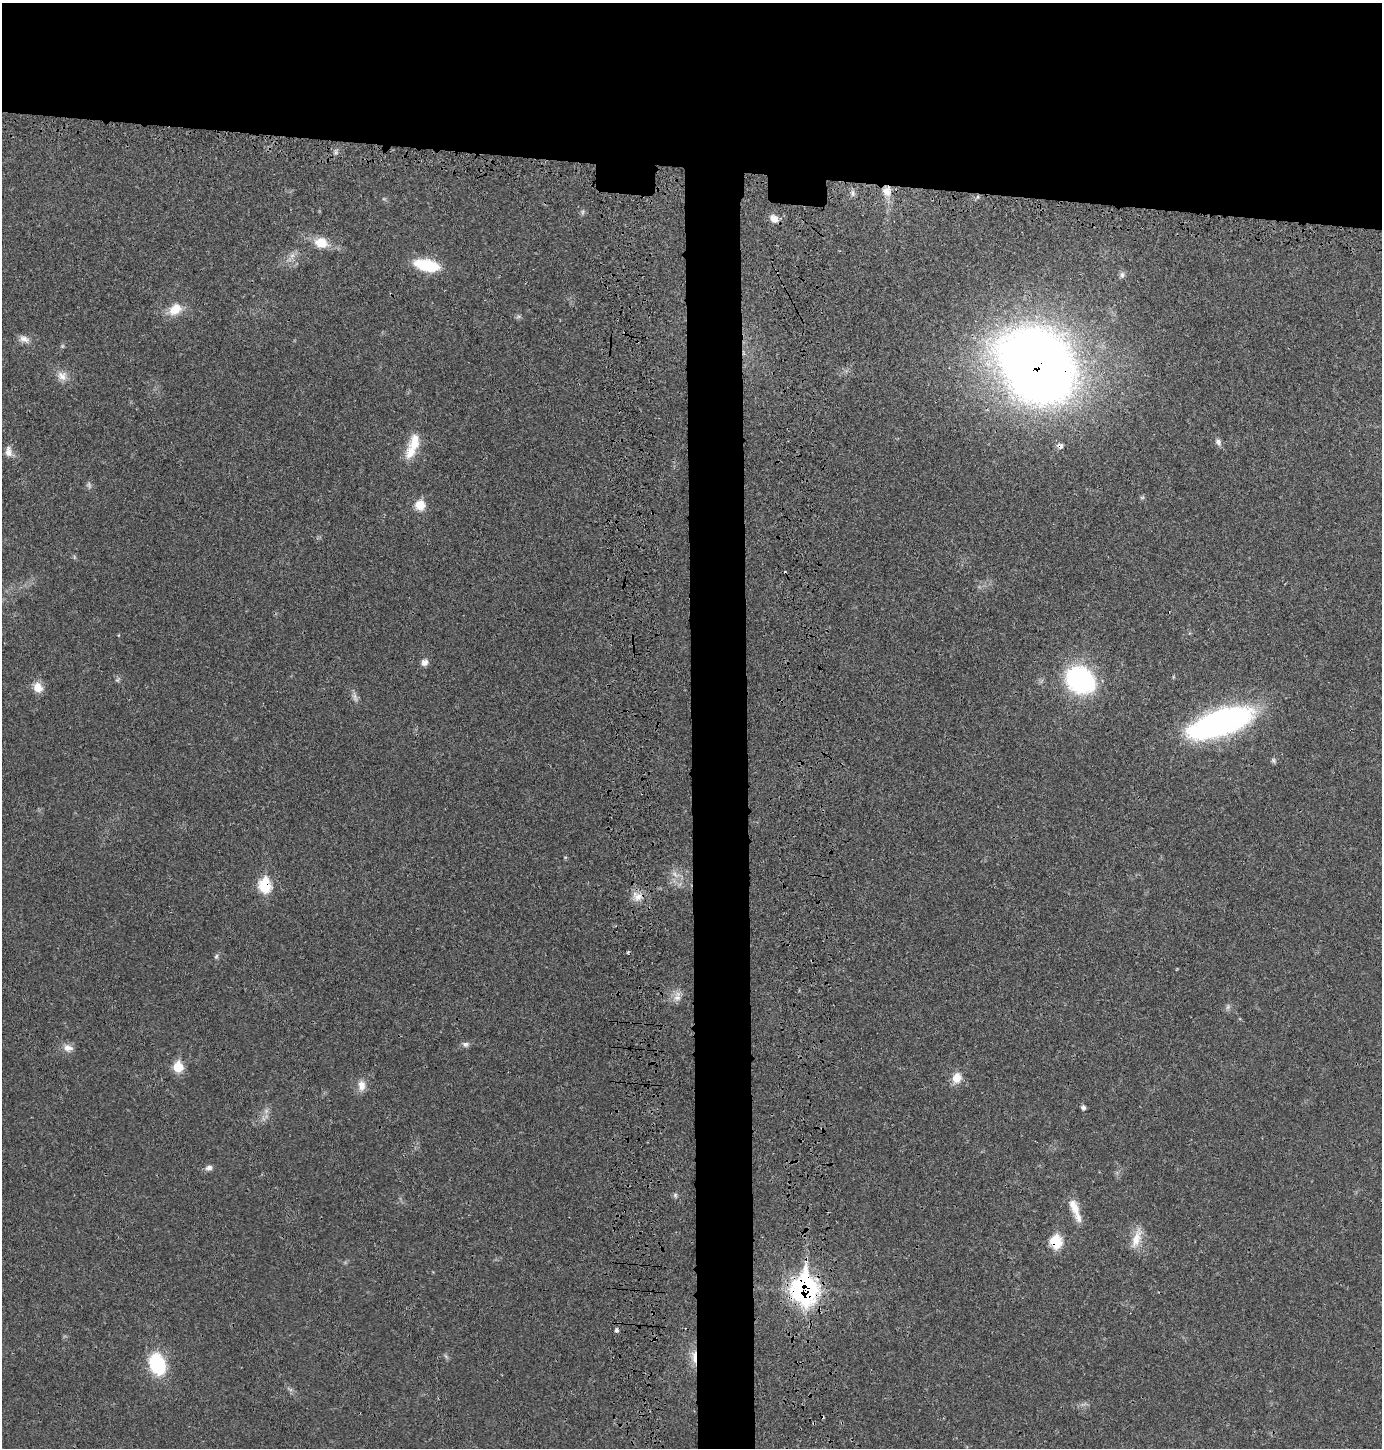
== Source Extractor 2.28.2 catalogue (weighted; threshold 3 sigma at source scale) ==
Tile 2 of 3 x 3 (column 2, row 1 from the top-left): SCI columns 1569-2948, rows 2967-4412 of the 4555 x 4451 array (HDU 1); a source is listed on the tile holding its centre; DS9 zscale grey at full resolution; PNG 1384 x 1450 px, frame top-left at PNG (2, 3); no overlay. Shown black and unused: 16% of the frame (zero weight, under 3 of 4 exposures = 7% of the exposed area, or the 3 px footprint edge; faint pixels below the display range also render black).
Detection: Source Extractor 2.28.2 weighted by HDU 2 'WHT'; one run over the whole footprint, this tile lists its part. Background 0.0264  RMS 0.0028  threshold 0.0127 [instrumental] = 3 sigma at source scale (4.5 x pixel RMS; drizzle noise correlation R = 1.50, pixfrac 1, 0.05/0.05 arcsec/px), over >= 5 px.
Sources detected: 56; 7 too faint to see at this stretch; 2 cosmic-ray / hot-pixel residue — not listed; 2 inside a brighter listed object's ellipse — not listed separately; the other 45 listed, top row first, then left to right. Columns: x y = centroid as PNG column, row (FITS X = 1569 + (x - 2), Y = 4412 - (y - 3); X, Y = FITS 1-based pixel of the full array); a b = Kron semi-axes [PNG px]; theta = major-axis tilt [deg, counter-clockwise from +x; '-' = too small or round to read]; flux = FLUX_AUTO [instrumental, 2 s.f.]
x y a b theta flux
336 152 7 4 72 0.57
887 191 14 13 - 3.5
853 193 10 4 90 0.76
774 219 11 9 -39 2.1
321 243 16 12 -13 5.3
292 256 7 6 - 1.1
427 265 28 12 -13 11
1122 275 8 7 - 0.88
175 309 18 13 35 4.9
24 339 15 9 -22 1.9
1037 365 61 48 -53 410
62 376 14 12 -44 2.7
414 442 23 14 81 5.2
1218 442 10 7 -56 1.1
1060 446 9 8 - 0.97
8 452 14 9 -85 1.8
420 505 13 12 - 4
74 557 6 4 -72 0.39
424 662 8 8 - 1.5
1080 680 29 23 -35 43
38 687 13 10 -59 3.2
355 697 16 6 -75 1.2
1220 723 57 20 19 99
1273 760 8 6 -47 0.6
565 857 5 3 - 0.3
265 886 9 8 - 17
637 896 17 12 -24 3
216 956 7 5 47 0.54
677 998 11 10 - 2
465 1044 9 7 -9 0.94
68 1048 14 10 -18 2
178 1067 8 8 - 8.2
957 1078 14 11 69 3.3
361 1086 15 10 89 2.5
1083 1107 6 5 - 0.74
266 1111 7 6 - 0.88
209 1168 9 7 22 1.1
675 1195 7 5 -76 0.6
1074 1207 25 11 -69 3.9
1136 1238 28 10 72 4.3
1056 1242 9 8 - 13
804 1289 13 11 -87 190
616 1330 6 5 - 0.69
694 1357 21 7 -88 3.5
157 1364 21 15 -68 19
Overlapping masked pixels (flux is a lower limit): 7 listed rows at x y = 887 191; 1037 365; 1060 446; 265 886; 1056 1242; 804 1289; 694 1357